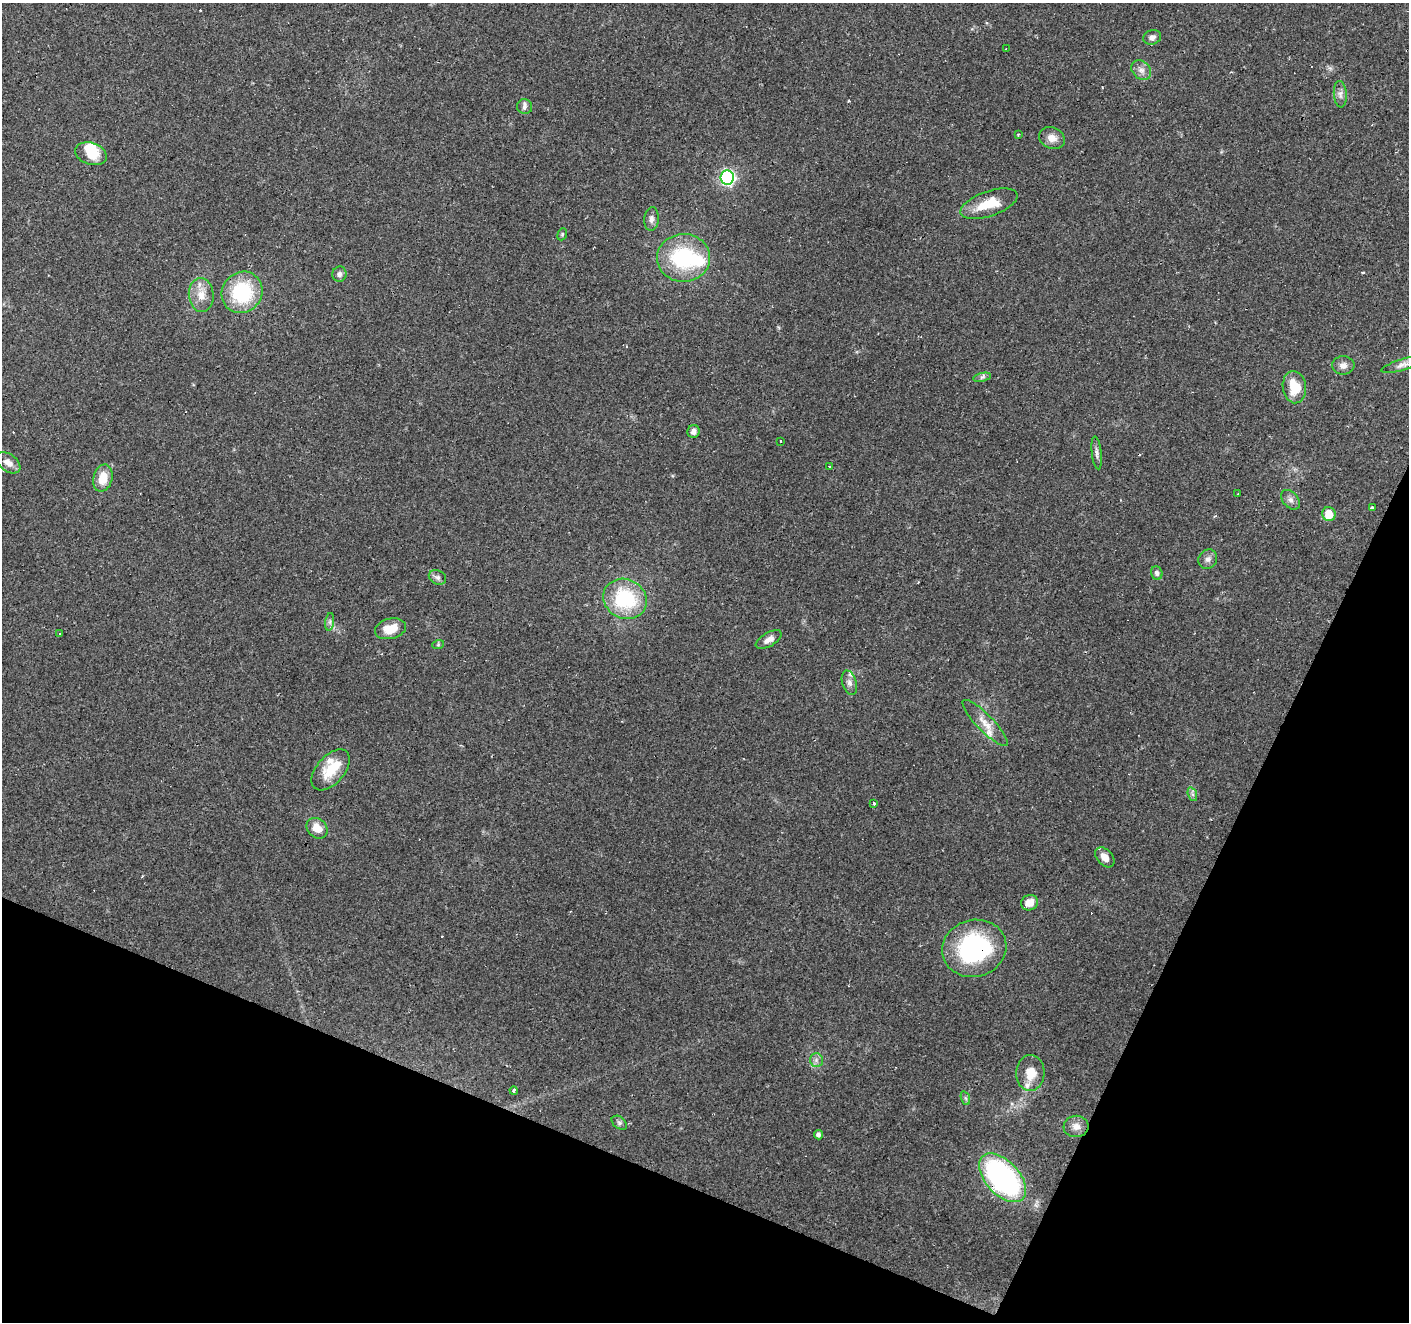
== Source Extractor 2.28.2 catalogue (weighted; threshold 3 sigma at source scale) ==
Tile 15 of 4 x 4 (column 3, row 4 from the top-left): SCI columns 2814-4220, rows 204-1523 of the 5631 x 5751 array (HDU 1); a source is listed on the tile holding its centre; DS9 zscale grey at full resolution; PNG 1411 x 1324 px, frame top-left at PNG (2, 3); each listed source drawn as its Kron ellipse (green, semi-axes under 4 px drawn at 4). Shown black and unused: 21% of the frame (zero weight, under 2 of 3 exposures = <1% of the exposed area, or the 3 px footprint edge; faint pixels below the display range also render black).
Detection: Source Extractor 2.28.2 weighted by HDU 2 'WHT'; one run over the whole footprint, this tile lists its part. Background 0.0879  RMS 0.0051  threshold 0.0228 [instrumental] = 3 sigma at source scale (4.5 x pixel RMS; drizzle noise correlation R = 1.50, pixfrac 1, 0.0396/0.0396 arcsec/px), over >= 5 px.
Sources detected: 67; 2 inside a brighter object's white glare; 5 cosmic-ray / hot-pixel residue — neither listed nor drawn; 4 inside a brighter listed object's ellipse — not listed separately; the other 56 listed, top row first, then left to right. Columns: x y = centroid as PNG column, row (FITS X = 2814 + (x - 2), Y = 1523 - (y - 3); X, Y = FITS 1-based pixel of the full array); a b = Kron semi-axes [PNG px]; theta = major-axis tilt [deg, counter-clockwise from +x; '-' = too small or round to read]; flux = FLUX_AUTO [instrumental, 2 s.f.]
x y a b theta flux
1152 37 9 7 18 2.2
1006 49 3 2 - 0.67
1141 70 11 8 -47 3.1
1340 94 13 6 -86 2.5
524 107 8 7 - 1.7
1018 134 3 2 - 0.51
1052 138 13 10 -22 4.4
91 154 16 10 -18 10
727 177 7 6 - 120
989 204 30 12 19 14
651 219 12 7 85 2.3
562 234 6 4 69 0.74
684 258 26 24 4 44
339 274 7 7 - 1.8
242 292 21 20 - 35
201 295 17 12 -86 7.2
1343 365 11 9 -1 3
1403 365 22 5 16 2.9
982 377 9 3 13 1.1
1294 387 16 11 -82 13
694 432 6 6 - 2.4
781 441 3 3 - 1.5
1097 453 16 5 -84 2
8 463 14 8 -37 4.4
830 467 3 3 - 1.6
103 478 14 9 76 8.9
1238 494 3 2 - 0.58
1290 500 11 7 -48 2.4
1372 508 3 3 - 7.6
1329 514 7 6 - 9
1208 559 10 9 - 2.4
1157 573 7 5 -69 1.6
437 577 9 7 -26 1.8
625 599 22 19 -30 38
330 622 9 4 82 1.4
390 629 16 10 14 8.6
60 634 3 2 - 0.55
769 640 14 7 31 3.2
438 645 6 4 19 0.67
849 683 12 7 -73 2.5
985 723 31 8 -46 6.9
331 770 24 14 49 13
1192 794 7 4 -71 1.1
874 803 3 3 - 2
317 828 11 9 -43 6.1
1105 857 11 7 -48 4.1
1030 903 8 7 - 5.8
974 948 32 28 16 66
816 1060 7 6 - 1.7
1030 1073 18 14 87 8.8
514 1091 4 3 - 2.5
965 1098 7 4 -70 1
619 1123 8 6 -40 1.3
1076 1126 12 10 7 3.8
818 1135 4 4 - 1.8
1003 1178 29 17 -47 110
Overlapping masked pixels (flux is a lower limit): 2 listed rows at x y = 974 948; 1003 1178